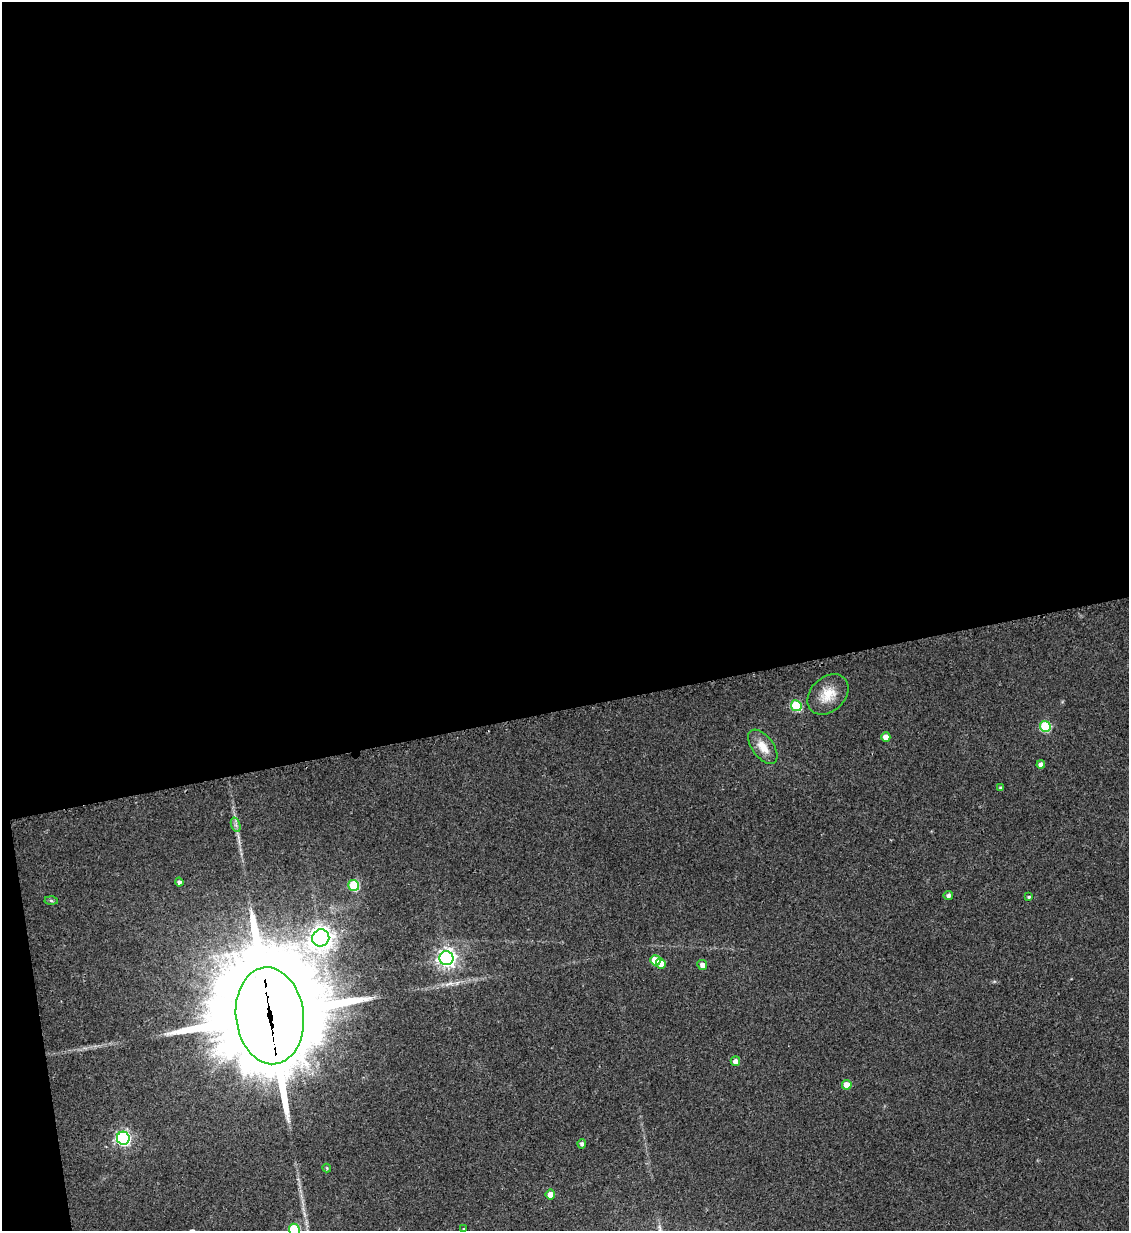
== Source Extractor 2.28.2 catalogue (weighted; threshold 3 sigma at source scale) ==
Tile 1 of 4 x 4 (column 1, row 1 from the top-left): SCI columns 149-1275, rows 3700-4928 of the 4909 x 4937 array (HDU 1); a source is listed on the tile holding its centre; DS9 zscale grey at full resolution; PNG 1131 x 1233 px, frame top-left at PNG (2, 2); each listed source drawn as its Kron ellipse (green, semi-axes under 4 px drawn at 4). Shown black and unused: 59% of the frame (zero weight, under 2 of 3 exposures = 1% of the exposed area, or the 3 px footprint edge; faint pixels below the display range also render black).
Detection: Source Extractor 2.28.2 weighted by HDU 2 'WHT'; one run over the whole footprint, this tile lists its part. Background 0.0794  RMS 0.0076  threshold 0.0344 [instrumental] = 3 sigma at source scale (4.5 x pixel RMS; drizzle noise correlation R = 1.50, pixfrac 1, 0.05/0.05 arcsec/px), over >= 5 px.
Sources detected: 27; all 27 listed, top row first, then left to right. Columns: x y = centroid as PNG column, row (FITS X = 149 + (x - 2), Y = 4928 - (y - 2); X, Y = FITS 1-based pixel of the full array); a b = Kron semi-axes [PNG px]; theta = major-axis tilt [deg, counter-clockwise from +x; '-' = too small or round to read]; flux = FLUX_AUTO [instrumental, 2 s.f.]
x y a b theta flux
828 694 23 17 44 15
796 706 5 5 - 48
1045 726 6 5 - 47
886 737 4 4 - 7.6
763 747 20 10 -53 11
1041 765 4 4 - 4.6
1001 788 4 3 - 1.2
236 825 7 4 -71 2.2
179 882 4 4 - 2.3
354 885 5 5 - 46
948 896 4 4 - 2.4
1029 897 4 4 - 0.91
51 901 6 4 -3 1.2
321 938 9 8 - 590
446 958 7 7 - 390
655 960 5 5 - 18
661 963 5 4 - 6.8
702 965 5 5 - 3.8
270 1016 49 34 -83 21000
735 1061 5 4 - 4
847 1085 5 5 - 8.2
123 1138 6 6 - 200
582 1144 4 4 - 2
327 1168 4 4 - 0.78
550 1194 5 5 - 6.9
294 1229 6 5 - 58
464 1229 3 3 - 0.81
Overlapping masked pixels (flux is a lower limit): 1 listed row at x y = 270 1016
Isophote crosses this tile's border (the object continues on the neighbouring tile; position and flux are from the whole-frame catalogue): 1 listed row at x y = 294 1229